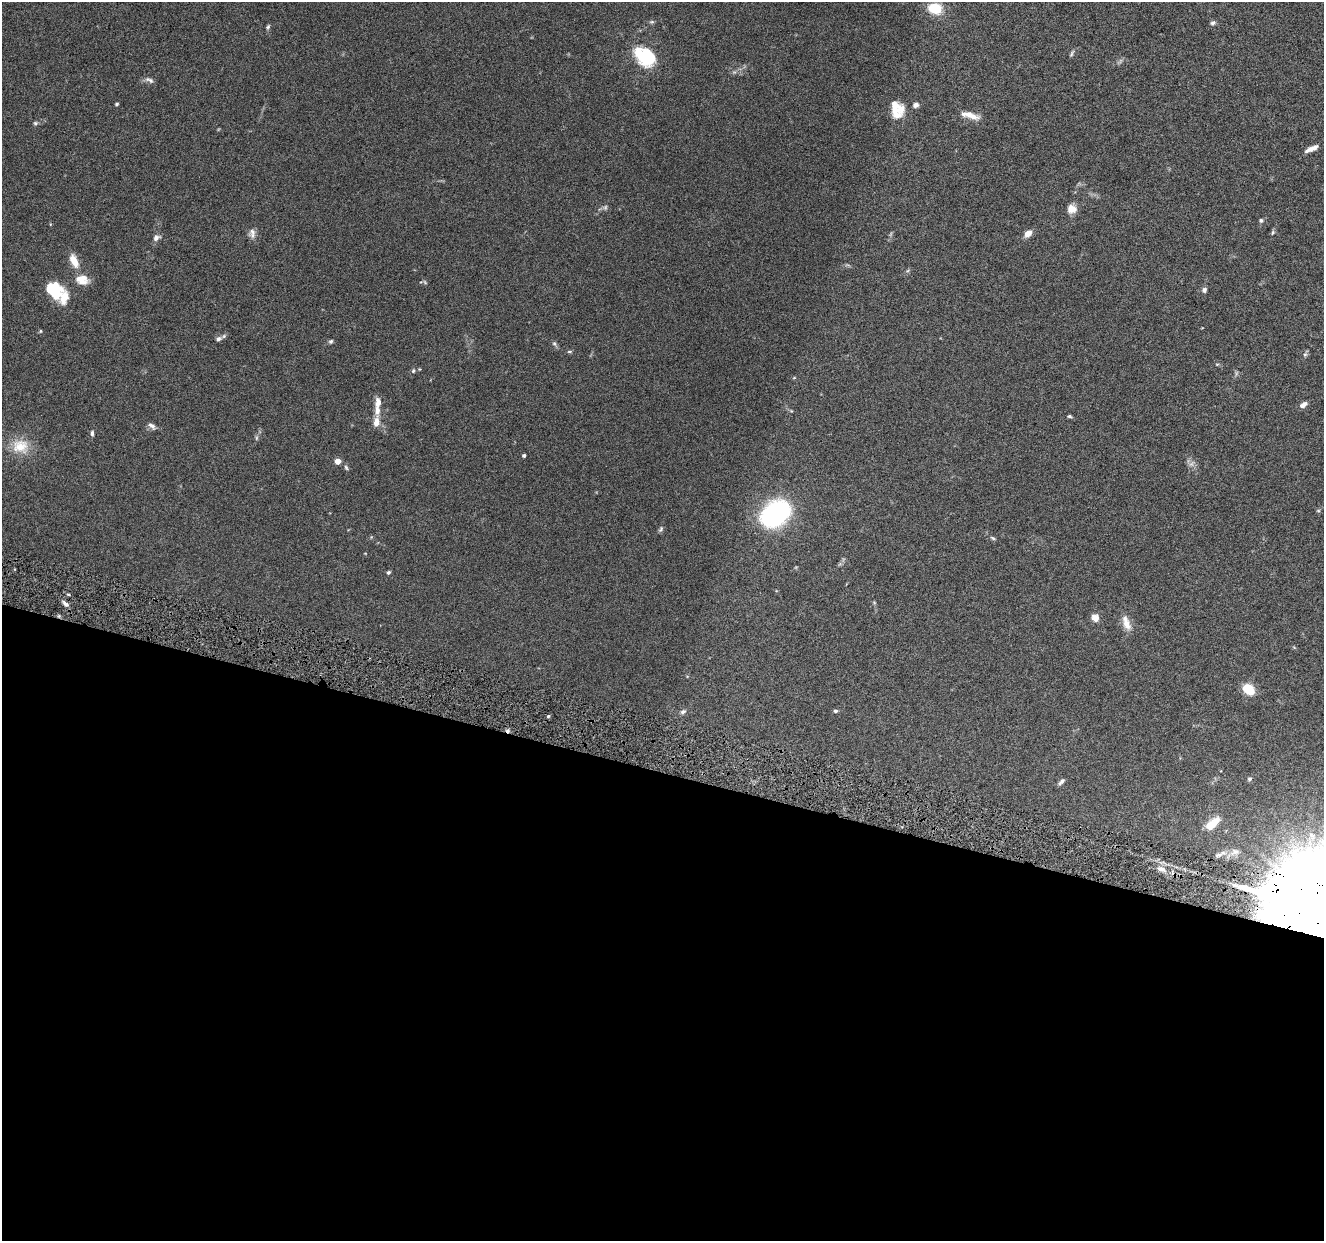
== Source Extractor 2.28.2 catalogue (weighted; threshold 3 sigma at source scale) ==
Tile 14 of 4 x 4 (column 2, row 4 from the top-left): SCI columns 1330-2651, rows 262-1500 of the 5302 x 5350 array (HDU 1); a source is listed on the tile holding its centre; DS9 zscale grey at full resolution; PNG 1326 x 1243 px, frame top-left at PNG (2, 2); no overlay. Shown black and unused: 38% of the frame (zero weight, under 4 of 8 exposures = <1% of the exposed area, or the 3 px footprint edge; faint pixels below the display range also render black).
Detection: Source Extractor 2.28.2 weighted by HDU 2 'WHT'; one run over the whole footprint, this tile lists its part. Background 0.0882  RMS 0.0047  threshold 0.0192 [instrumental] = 3 sigma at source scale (4.09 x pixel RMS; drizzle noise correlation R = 1.36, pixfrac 0.8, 0.05/0.05 arcsec/px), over >= 5 px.
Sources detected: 72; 4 too faint to see at this stretch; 1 cosmic-ray / hot-pixel residue — not listed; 5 inside a brighter listed object's ellipse — not listed separately; the other 62 listed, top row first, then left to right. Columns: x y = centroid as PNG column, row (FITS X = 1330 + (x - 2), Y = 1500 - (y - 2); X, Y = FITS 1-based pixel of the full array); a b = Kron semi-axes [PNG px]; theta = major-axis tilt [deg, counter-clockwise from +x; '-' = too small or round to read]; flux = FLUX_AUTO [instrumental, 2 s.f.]
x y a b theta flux
935 9 12 9 -15 13
652 22 7 5 19 0.72
1213 23 7 5 18 0.94
268 27 7 5 51 0.7
1072 54 10 4 64 0.81
645 57 23 16 -38 24
149 80 13 6 -22 1.5
117 104 3 3 - 0.63
916 105 7 6 - 1.4
896 107 21 14 -33 7.1
970 115 23 7 -17 4.9
35 123 6 5 - 0.7
1312 149 15 5 24 3.2
1072 209 11 10 - 3.6
1261 220 5 5 - 0.8
1273 232 7 4 72 0.72
252 233 13 9 -85 2.3
1028 234 8 6 44 3.6
156 238 10 6 35 1.8
74 261 17 8 -65 5.6
82 280 17 13 -11 5.3
425 282 7 3 -53 0.55
1204 290 7 6 - 1.1
55 291 26 13 -36 20
40 331 4 4 - 0.44
218 339 8 6 26 1.2
331 341 6 5 - 0.77
554 344 7 5 -66 0.9
569 352 7 3 0 0.55
1305 354 6 5 - 0.84
1217 364 5 3 - 0.38
413 371 7 5 75 0.75
794 378 5 3 - 0.38
378 402 11 7 83 3.1
1303 405 9 5 33 2.2
1069 416 5 4 - 0.63
376 422 14 7 84 3.6
152 426 10 6 -41 1.6
92 433 7 4 -90 0.86
20 446 24 20 -6 9.7
524 455 4 3 - 0.75
338 461 4 4 - 5.6
346 467 7 4 -63 0.74
1318 511 6 4 -1 0.45
775 514 22 16 37 81
661 529 9 5 59 0.86
993 538 7 4 -28 0.64
389 572 5 4 - 0.73
874 602 6 4 -20 0.44
65 603 10 5 -41 1.6
1095 618 10 9 - 2.4
1126 623 21 9 -69 4.2
1247 688 12 9 27 5.8
835 711 6 4 0 0.76
683 712 8 5 32 1.1
548 716 4 3 - 0.86
1249 779 6 4 17 0.68
1061 782 9 4 42 1.3
1212 824 19 9 40 9
1235 852 17 10 19 4.6
1162 869 10 6 -29 2.8
1311 909 37 19 69 20000
Overlapping masked pixels (flux is a lower limit): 1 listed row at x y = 1311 909
Isophote crosses this tile's border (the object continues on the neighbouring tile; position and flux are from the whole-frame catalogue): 1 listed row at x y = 1311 909